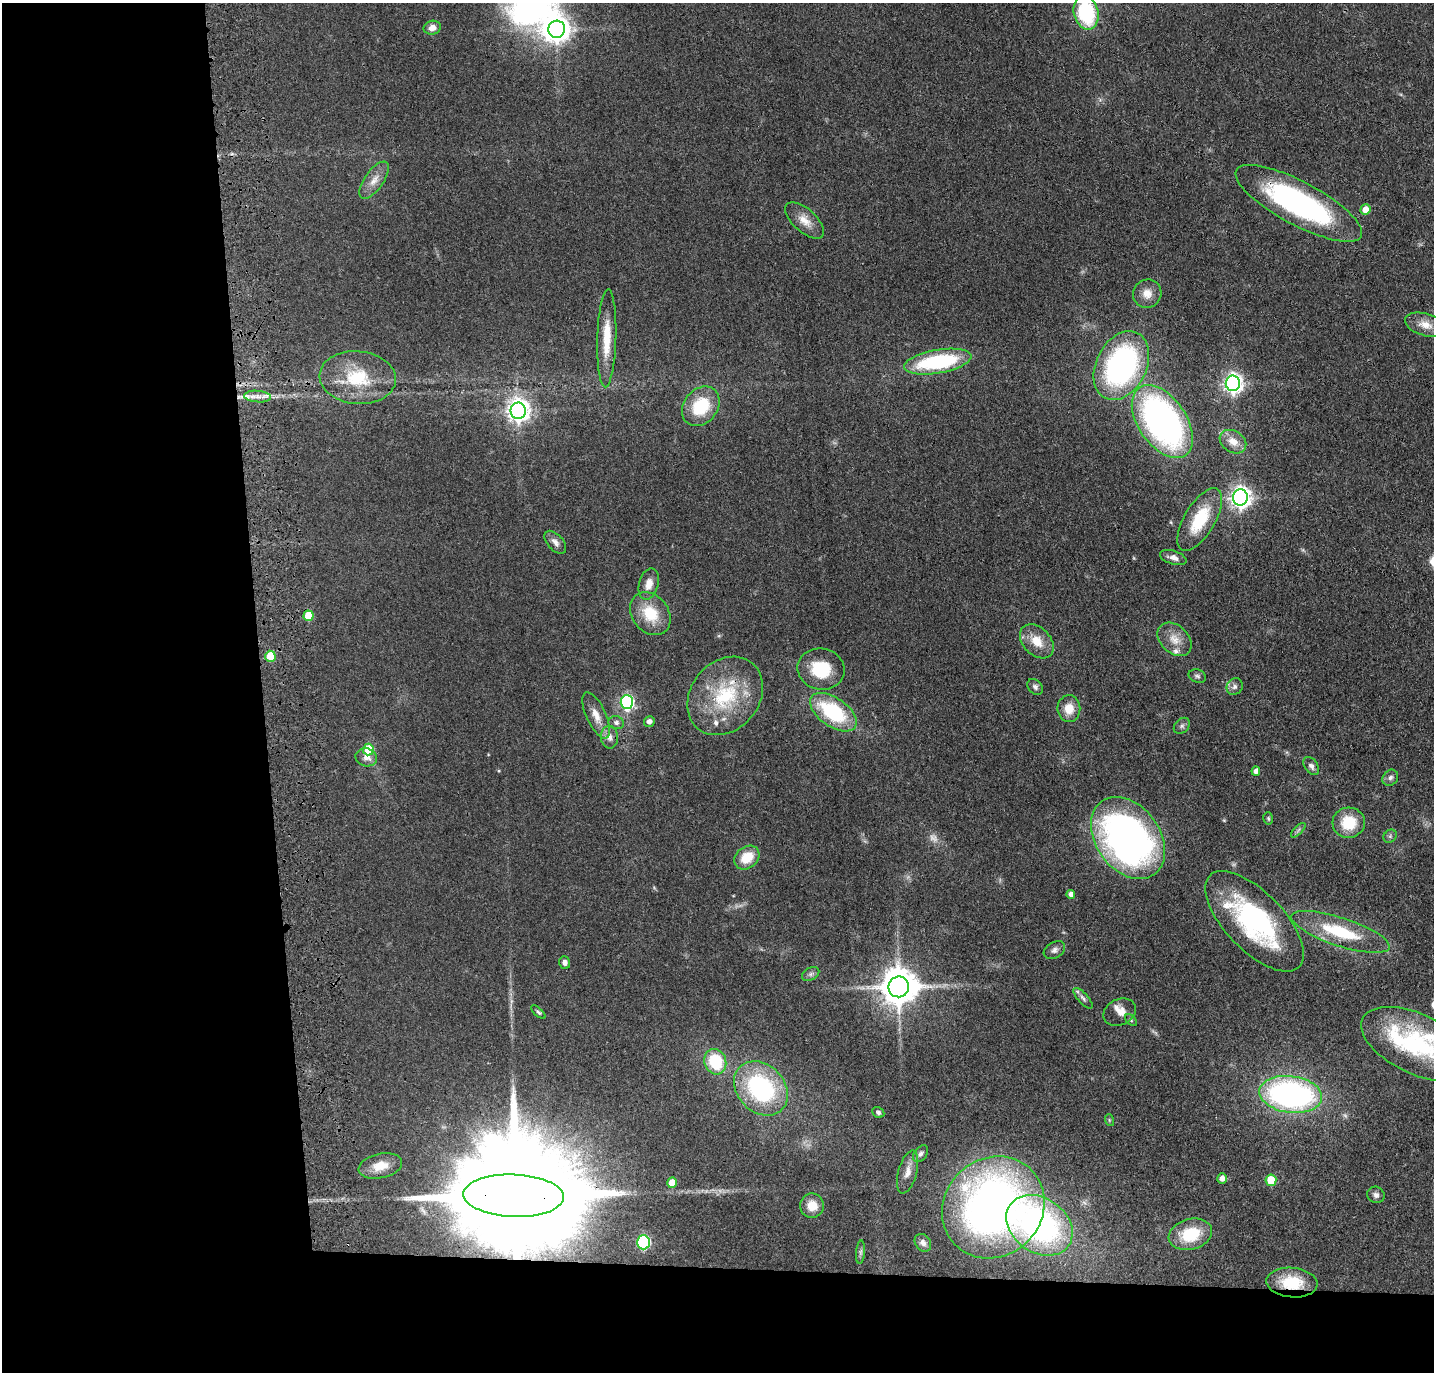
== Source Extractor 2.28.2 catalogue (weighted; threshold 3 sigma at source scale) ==
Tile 7 of 3 x 3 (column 1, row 3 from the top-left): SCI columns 115-1546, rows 114-1483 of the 4525 x 4336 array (HDU 1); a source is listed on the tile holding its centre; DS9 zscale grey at full resolution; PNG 1436 x 1374 px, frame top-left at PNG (2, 3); each listed source drawn as its Kron ellipse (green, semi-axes under 4 px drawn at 4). Shown black and unused: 24% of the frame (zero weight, under 3 of 4 exposures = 6% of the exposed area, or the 3 px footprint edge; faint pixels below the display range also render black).
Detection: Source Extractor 2.28.2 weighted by HDU 2 'WHT'; one run over the whole footprint, this tile lists its part. Background 0.0633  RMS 0.006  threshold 0.0272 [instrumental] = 3 sigma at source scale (4.5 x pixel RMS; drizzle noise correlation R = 1.50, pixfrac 1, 0.05/0.05 arcsec/px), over >= 5 px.
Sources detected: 95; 2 too faint to see at this stretch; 1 inside a brighter object's white glare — neither listed nor drawn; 6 inside a brighter listed object's ellipse — not listed separately; the other 86 listed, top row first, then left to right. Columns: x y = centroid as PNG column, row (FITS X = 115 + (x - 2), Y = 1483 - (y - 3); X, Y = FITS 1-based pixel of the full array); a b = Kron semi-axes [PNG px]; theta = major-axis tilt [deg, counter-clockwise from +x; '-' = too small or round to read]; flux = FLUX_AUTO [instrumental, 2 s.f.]
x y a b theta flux
1086 13 17 12 -77 49
432 28 8 7 - 3.9
557 29 9 8 - 630
374 180 22 9 55 6.5
1299 203 71 21 -28 130
1365 210 5 5 - 7
805 221 24 11 -42 8
1147 294 14 14 - 6.9
1425 325 21 11 -17 7.4
607 338 49 9 88 17
938 362 34 12 10 61
1121 366 36 25 63 130
358 378 38 26 -5 34
1233 383 8 7 - 280
257 397 13 5 -5 3.9
701 406 21 17 51 27
518 411 8 7 - 450
1162 422 41 24 -56 220
1233 442 14 10 -32 6.5
1240 497 8 7 - 360
1200 520 35 15 59 28
555 542 14 7 -47 3.3
1173 558 14 6 -16 3.8
649 584 16 9 74 5.6
650 614 23 18 -52 19
308 616 5 5 - 14
1175 639 19 14 -44 8.6
1037 641 20 13 -45 11
270 656 5 5 - 17
821 669 24 20 -12 25
1197 676 9 6 -21 1.6
1035 687 9 6 -47 1.8
1235 687 9 7 48 2.3
725 696 42 34 49 48
627 702 7 6 - 100
1069 709 13 11 -89 8.5
833 712 26 14 -35 47
596 715 25 9 -65 7.6
649 722 5 5 - 3
616 723 8 6 -15 1.9
1182 726 9 7 45 1.7
609 737 11 8 -86 3.9
368 749 6 5 - 18
366 757 11 9 -13 4
1311 766 10 6 -54 2.4
1256 771 5 4 - 3.2
1390 778 8 7 - 2.3
1268 818 6 4 -75 0.96
1349 823 16 15 - 19
1298 830 9 3 46 1.3
1390 836 7 6 - 1.3
1128 838 45 32 -54 280
747 858 13 10 38 14
1071 894 4 4 - 3.4
1254 921 64 29 -46 97
1340 932 51 14 -18 33
1054 950 11 7 31 2.5
565 963 6 5 - 2.3
811 974 9 6 27 1.9
899 987 10 10 - 1700
1083 998 13 5 -48 2
538 1012 9 4 -42 1.1
1120 1012 17 13 26 5.8
1131 1020 7 4 -46 0.96
1417 1044 60 30 -25 75
715 1062 13 10 -69 28
761 1088 30 23 -45 80
1291 1094 31 18 -7 170
878 1112 6 5 - 1.3
1109 1120 6 3 -72 0.69
921 1154 9 6 52 1.8
380 1166 22 12 12 10
908 1172 22 9 75 5.8
1222 1178 5 4 - 3.7
1271 1180 6 5 - 20
672 1183 5 5 - 8.5
1376 1195 9 8 - 2.2
513 1196 50 21 -2 38000
812 1206 12 12 - 8.4
993 1207 53 48 44 350
1039 1225 36 27 -35 160
1190 1234 22 15 15 23
643 1242 7 6 - 80
923 1243 10 7 -53 2.7
861 1252 11 4 85 1.7
1292 1283 26 14 -5 23
Overlapping masked pixels (flux is a lower limit): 6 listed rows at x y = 1299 203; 1121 366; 725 696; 1254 921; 513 1196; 1292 1283
Isophote crosses this tile's border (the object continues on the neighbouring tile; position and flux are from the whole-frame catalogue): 2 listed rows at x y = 1086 13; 1417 1044